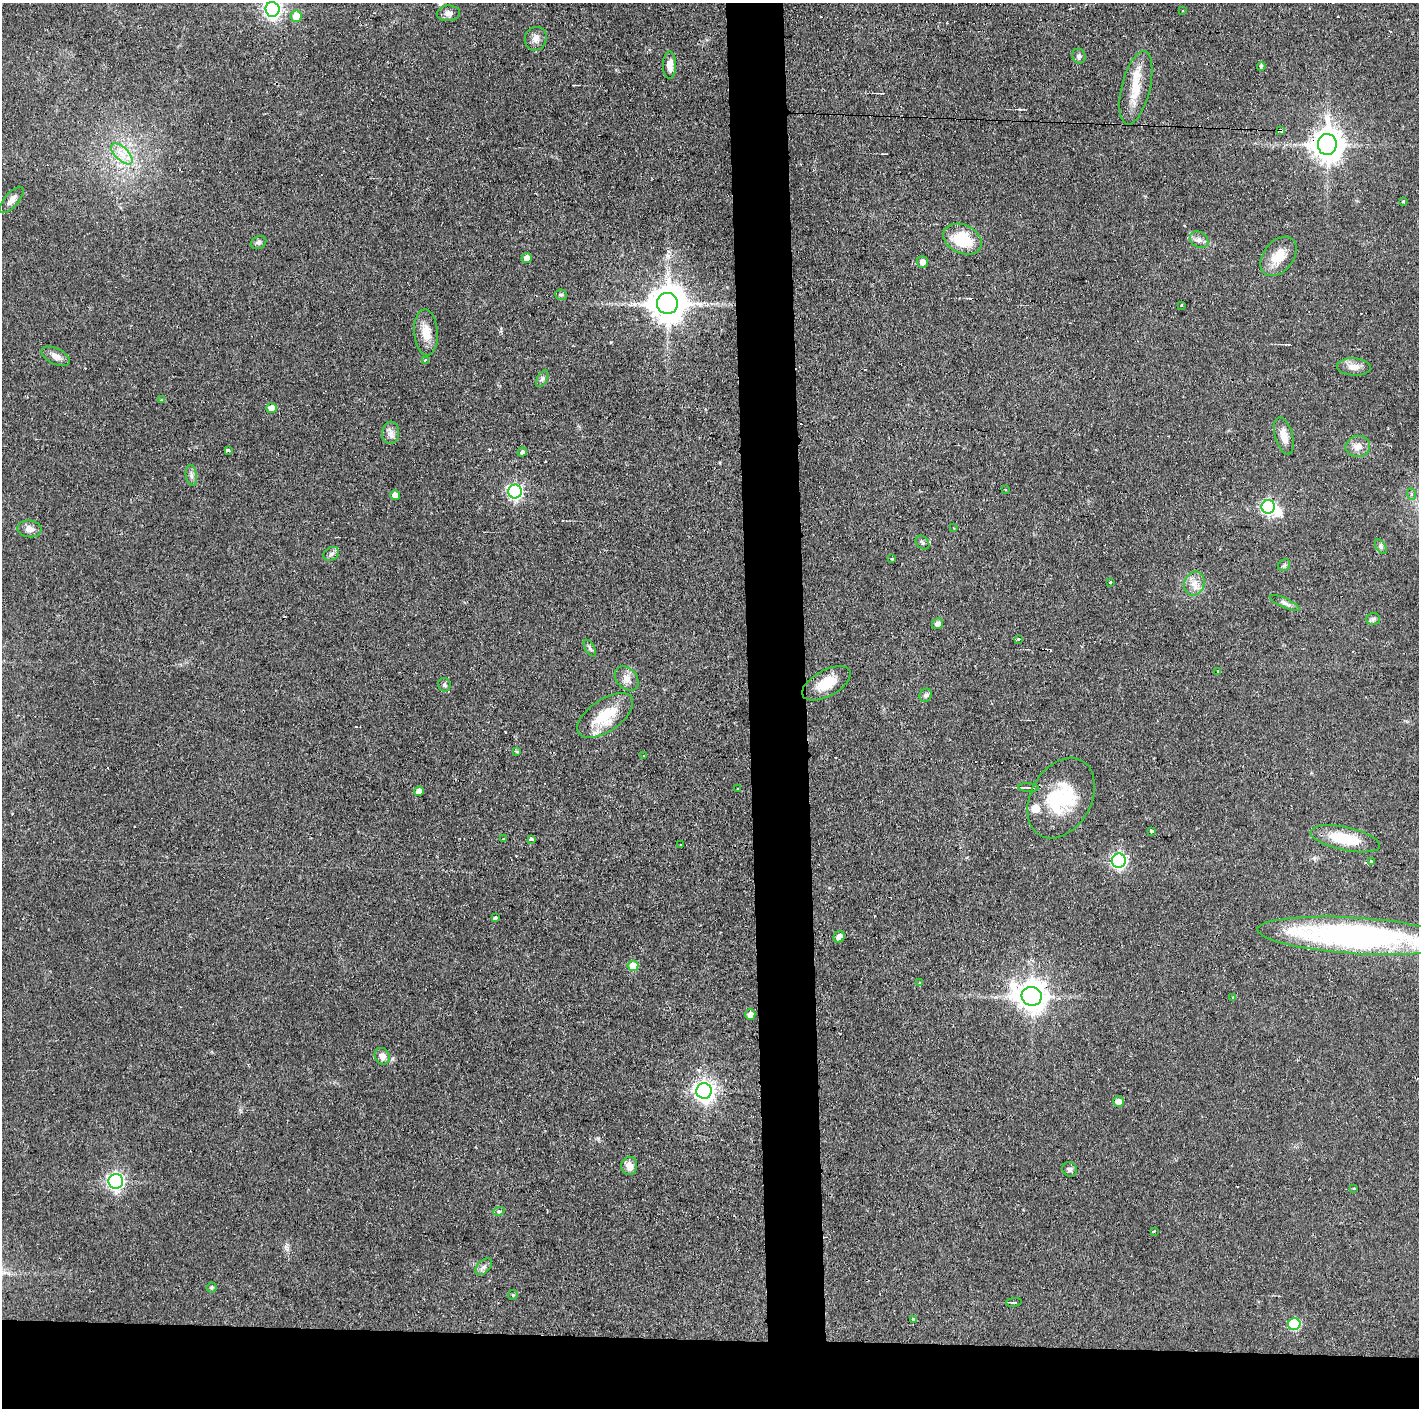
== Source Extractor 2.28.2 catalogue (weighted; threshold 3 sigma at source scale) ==
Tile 8 of 3 x 3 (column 2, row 3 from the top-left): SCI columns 1418-2834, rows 1-1406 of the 4251 x 4218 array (HDU 1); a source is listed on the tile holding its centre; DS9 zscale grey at full resolution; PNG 1421 x 1410 px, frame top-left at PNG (2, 3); each listed source drawn as its Kron ellipse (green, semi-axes under 4 px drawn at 4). Shown black and unused: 9% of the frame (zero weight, under 2 of 3 exposures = <1% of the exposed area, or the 3 px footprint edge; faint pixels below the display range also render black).
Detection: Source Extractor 2.28.2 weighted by HDU 2 'WHT'; one run over the whole footprint, this tile lists its part. Background 0.0829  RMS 0.0065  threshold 0.0291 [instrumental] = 3 sigma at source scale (4.5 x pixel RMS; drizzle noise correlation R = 1.50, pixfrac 1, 0.05/0.05 arcsec/px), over >= 5 px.
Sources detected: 111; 2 inside a brighter object's white glare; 9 cosmic-ray / hot-pixel residue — neither listed nor drawn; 3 inside a brighter listed object's ellipse — not listed separately; the other 97 listed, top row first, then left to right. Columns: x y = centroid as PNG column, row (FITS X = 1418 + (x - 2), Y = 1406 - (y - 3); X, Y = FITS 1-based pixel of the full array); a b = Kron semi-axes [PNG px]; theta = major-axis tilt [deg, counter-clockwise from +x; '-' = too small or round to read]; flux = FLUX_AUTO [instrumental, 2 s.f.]
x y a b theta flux
272 9 7 7 - 230
1183 11 3 2 - 0.58
448 13 11 8 2 3.1
296 16 6 5 - 9.6
536 39 12 10 67 4.2
1079 56 7 6 - 1.6
669 65 13 6 90 5.9
1261 66 4 3 - 2.3
1136 88 38 14 76 16
1281 130 3 3 - 5.9
1327 145 10 9 - 1000
122 154 13 6 -45 6.2
12 200 16 7 49 3.9
1403 201 3 3 - 1.1
962 239 20 14 -25 26
1199 240 10 7 -32 3
258 242 8 6 26 1.7
1278 256 22 15 51 13
527 258 5 5 - 4.2
922 262 6 5 - 4.9
561 295 6 5 - 1.2
667 303 10 10 - 1700
1182 306 3 3 - 1.4
426 332 23 11 -86 9.8
56 356 15 8 -26 4.4
425 360 3 3 - 0.88
1354 367 17 8 -3 5.8
542 379 9 5 62 1.8
161 400 3 3 - 0.84
271 408 5 5 - 7.2
391 433 11 8 85 3.7
1284 436 19 8 -74 6.8
1358 446 12 10 11 5.4
228 451 4 3 - 6.8
522 452 4 4 - 2
191 475 10 5 -83 2.3
1005 489 3 2 - 0.93
515 491 7 7 - 150
1411 494 6 4 -74 0.93
395 495 5 5 - 7.2
1268 507 7 6 - 120
954 528 4 3 - 0.53
29 529 12 8 -6 4.2
922 542 8 5 -46 1.4
1381 547 8 4 -60 1.5
331 554 8 6 28 2
892 559 3 3 - 0.63
1284 565 6 5 - 1.1
1110 582 3 3 - 1.2
1194 584 12 10 66 5.7
1284 603 16 4 -24 2.6
1373 619 6 6 - 1.4
938 624 5 5 - 3.6
1018 639 3 3 - 1.2
590 648 9 4 -60 1.5
1217 672 3 3 - 1.3
627 678 14 10 -48 4.9
826 683 26 13 28 15
444 685 7 6 - 1.7
926 695 7 6 - 1.8
605 715 32 16 35 24
517 751 4 3 - 4.4
644 755 3 2 - 0.6
1028 788 10 3 -4 1.3
738 789 3 2 - 0.72
419 791 5 4 - 5.7
1061 798 43 30 61 43
1151 831 3 3 - 1.3
503 839 2 2 - 0.84
1345 839 35 11 -12 23
531 840 3 3 - 20
680 845 2 2 - 0.7
1119 861 7 7 - 170
1371 861 3 3 - 0.92
495 918 4 3 - 7.6
1357 936 99 18 -4 210
839 937 6 5 - 4.9
633 966 5 5 - 13
920 983 3 3 - 1.1
1032 996 10 9 - 900
1233 998 3 3 - 1.3
750 1014 5 5 - 4.5
382 1056 8 7 - 3.9
704 1091 7 7 - 390
1119 1101 5 5 - 4.6
629 1166 9 8 - 5.5
1070 1169 7 7 - 2
116 1181 7 7 - 220
1354 1189 3 2 - 1.1
499 1211 6 3 18 0.84
1154 1231 3 2 - 0.58
484 1267 10 6 44 2.4
211 1287 5 5 - 1
513 1295 5 4 - 0.88
1014 1302 8 3 5 0.93
913 1320 4 4 - 1.6
1294 1324 6 6 - 44
Overlapping masked pixels (flux is a lower limit): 3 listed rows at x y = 1281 130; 1327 145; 1032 996
Isophote crosses this tile's border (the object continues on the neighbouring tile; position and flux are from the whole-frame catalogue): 2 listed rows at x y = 272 9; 1357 936
Unlisted compact peaks at least as high as the median listed source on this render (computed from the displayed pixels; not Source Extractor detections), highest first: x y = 668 256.